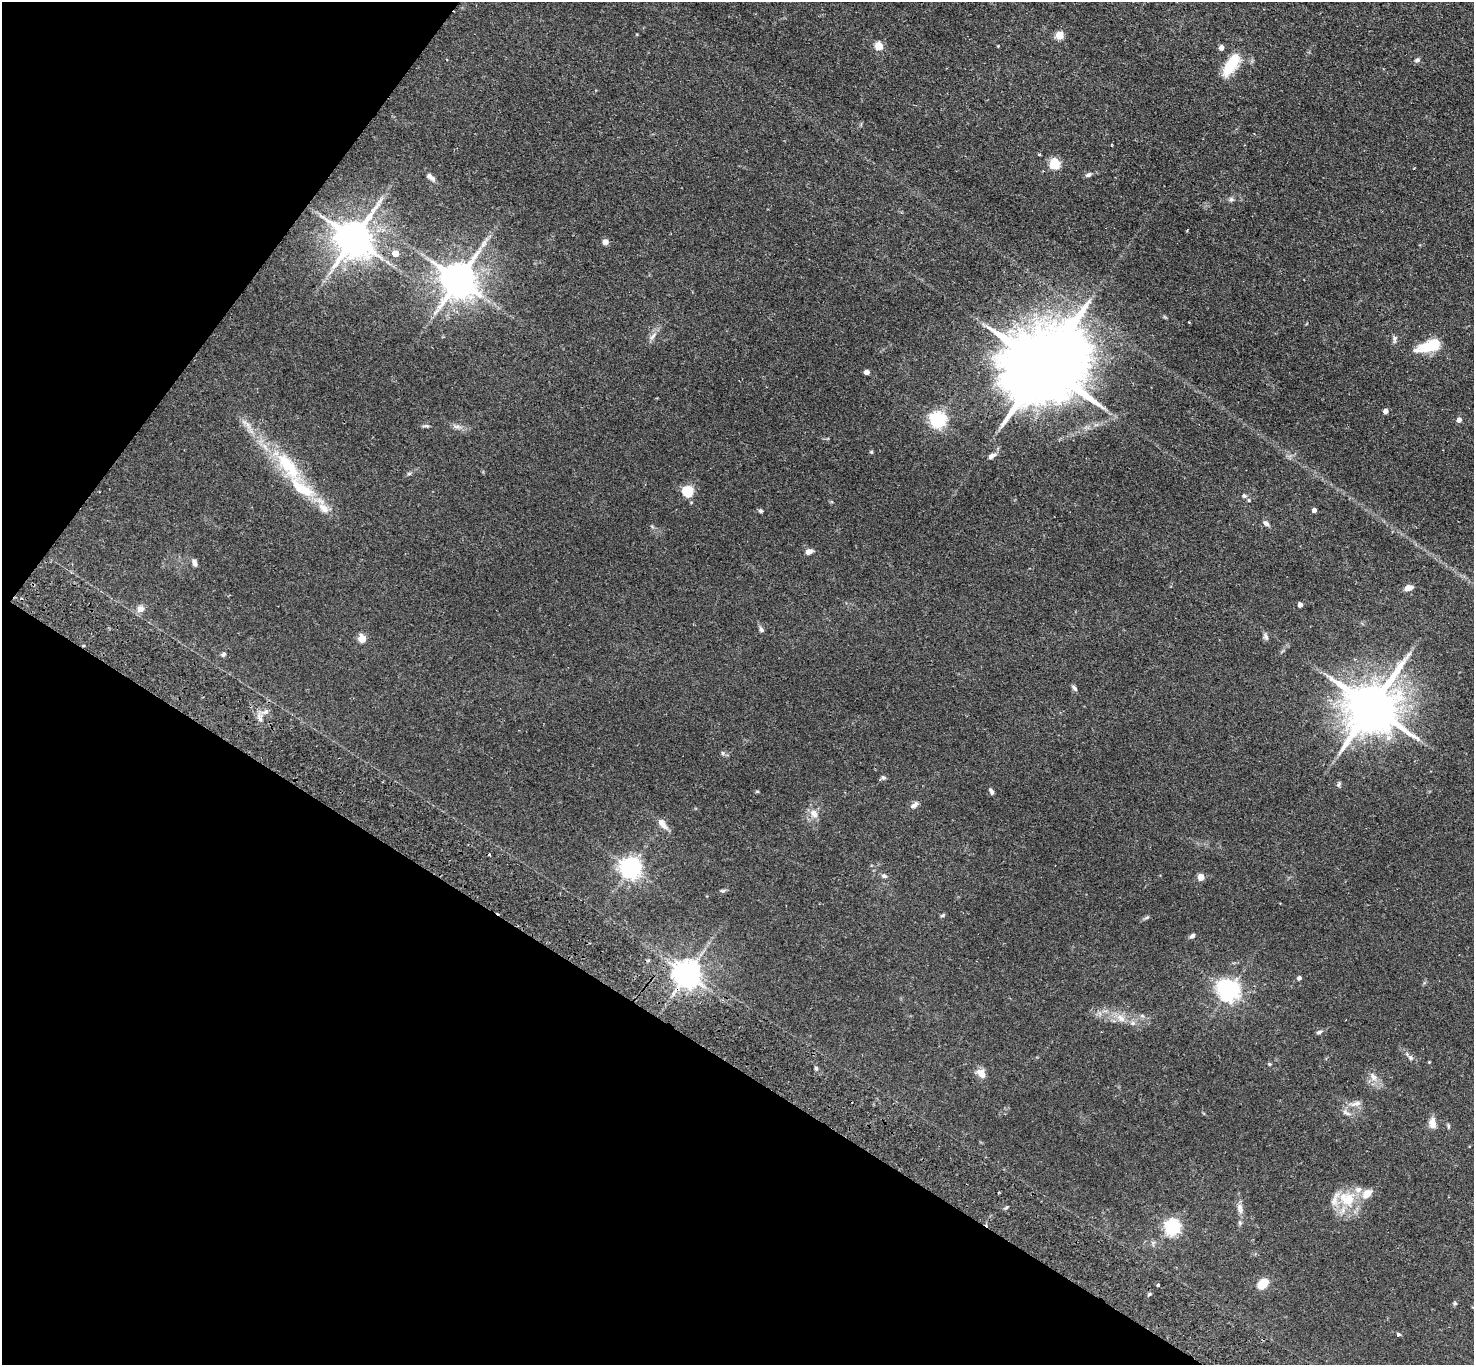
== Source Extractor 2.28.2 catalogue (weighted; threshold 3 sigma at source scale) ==
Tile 9 of 4 x 4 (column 1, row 3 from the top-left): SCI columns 36-1507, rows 1704-3066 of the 5961 x 5993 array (HDU 1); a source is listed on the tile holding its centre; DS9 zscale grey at full resolution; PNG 1476 x 1367 px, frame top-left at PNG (2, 2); no overlay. Shown black and unused: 30% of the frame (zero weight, under 2 of 3 exposures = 3% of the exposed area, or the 3 px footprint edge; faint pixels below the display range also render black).
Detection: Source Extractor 2.28.2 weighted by HDU 2 'WHT'; one run over the whole footprint, this tile lists its part. Background 0.0743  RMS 0.0057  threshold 0.0258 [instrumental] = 3 sigma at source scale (4.5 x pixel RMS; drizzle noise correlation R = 1.50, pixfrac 1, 0.05/0.05 arcsec/px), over >= 5 px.
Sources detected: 96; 1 inside a brighter object's white glare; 2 cosmic-ray / hot-pixel residue — not listed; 5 inside a brighter listed object's ellipse — not listed separately; the other 88 listed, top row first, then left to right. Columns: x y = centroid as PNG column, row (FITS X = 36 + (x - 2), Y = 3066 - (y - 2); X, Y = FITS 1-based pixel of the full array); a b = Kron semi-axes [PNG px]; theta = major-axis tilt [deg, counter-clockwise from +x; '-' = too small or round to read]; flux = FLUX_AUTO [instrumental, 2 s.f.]
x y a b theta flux
1059 35 5 5 - 17
879 46 5 5 - 19
998 46 4 3 - 0.42
1221 48 5 4 - 3.1
1417 60 7 6 - 1.2
1231 64 28 11 58 19
1039 155 4 3 - 0.56
1055 164 5 5 - 39
1088 175 8 5 23 1.4
431 177 13 6 -41 2.4
1231 199 7 6 - 1.2
354 238 11 10 - 1600
485 242 5 5 - 1.3
605 242 7 6 - 2.3
395 253 5 5 - 8
459 280 10 10 - 1500
653 336 12 5 50 2.2
1394 339 9 6 80 1.5
1434 345 6 5 - 40
1043 366 29 18 49 9400
867 372 4 4 - 4.1
1385 411 4 4 - 3.5
938 419 6 6 - 170
1459 420 5 4 - 3.2
426 426 9 4 0 1
456 426 12 4 -4 1.9
871 452 5 4 - 0.68
992 456 11 6 34 2.4
288 465 49 17 -53 34
409 474 6 4 1 0.78
687 491 5 5 - 47
1244 496 8 6 -13 1.5
323 508 18 10 -42 6.6
1314 510 4 4 - 2.6
760 511 6 5 - 0.94
1266 523 9 5 -35 1.8
809 552 8 6 21 2.9
194 563 9 5 -64 2
1409 588 10 6 14 3.6
1300 605 4 4 - 3.4
140 609 10 9 - 3.1
761 629 7 6 - 1.2
1266 637 9 6 -67 1.5
362 639 5 5 - 14
223 654 7 5 44 1.1
1074 688 9 5 -49 1.3
1372 707 16 14 50 2900
265 712 7 4 18 1.4
722 753 6 4 -89 0.83
883 777 6 6 - 1.2
1338 784 8 4 67 0.93
757 791 6 3 -18 0.53
991 791 8 5 -64 1.5
914 805 12 6 39 2.2
814 813 13 10 -49 4.1
663 824 18 8 -53 3.8
631 868 7 7 - 370
884 876 8 5 -26 1.4
1201 877 4 4 - 10
723 891 7 4 -6 0.9
943 915 7 4 28 0.77
1147 917 8 5 29 0.98
1192 936 7 5 41 1.5
687 974 8 8 - 730
1299 978 4 4 - 1.9
1229 991 8 7 - 360
1142 1016 6 4 -18 0.93
1121 1018 14 9 -41 4.8
1319 1032 9 4 17 1.2
1410 1057 8 7 - 1.6
1429 1062 3 3 - 0.4
1269 1064 5 4 - 0.61
816 1068 7 3 -55 0.9
981 1073 8 6 -52 6.2
1373 1077 13 8 -58 4
1356 1103 18 7 12 3.5
1346 1113 15 5 -24 2.2
1433 1123 12 10 -67 4.2
1448 1126 7 4 -83 0.75
1347 1199 26 21 -35 18
1006 1207 6 3 45 0.73
1240 1208 16 7 -81 3.5
1172 1227 6 6 - 160
1263 1284 8 6 43 16
1158 1285 4 3 - 2.5
1149 1294 5 4 - 0.8
1455 1303 5 4 - 0.72
1398 1334 4 3 - 2.4
Overlapping masked pixels (flux is a lower limit): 1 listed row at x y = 687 974